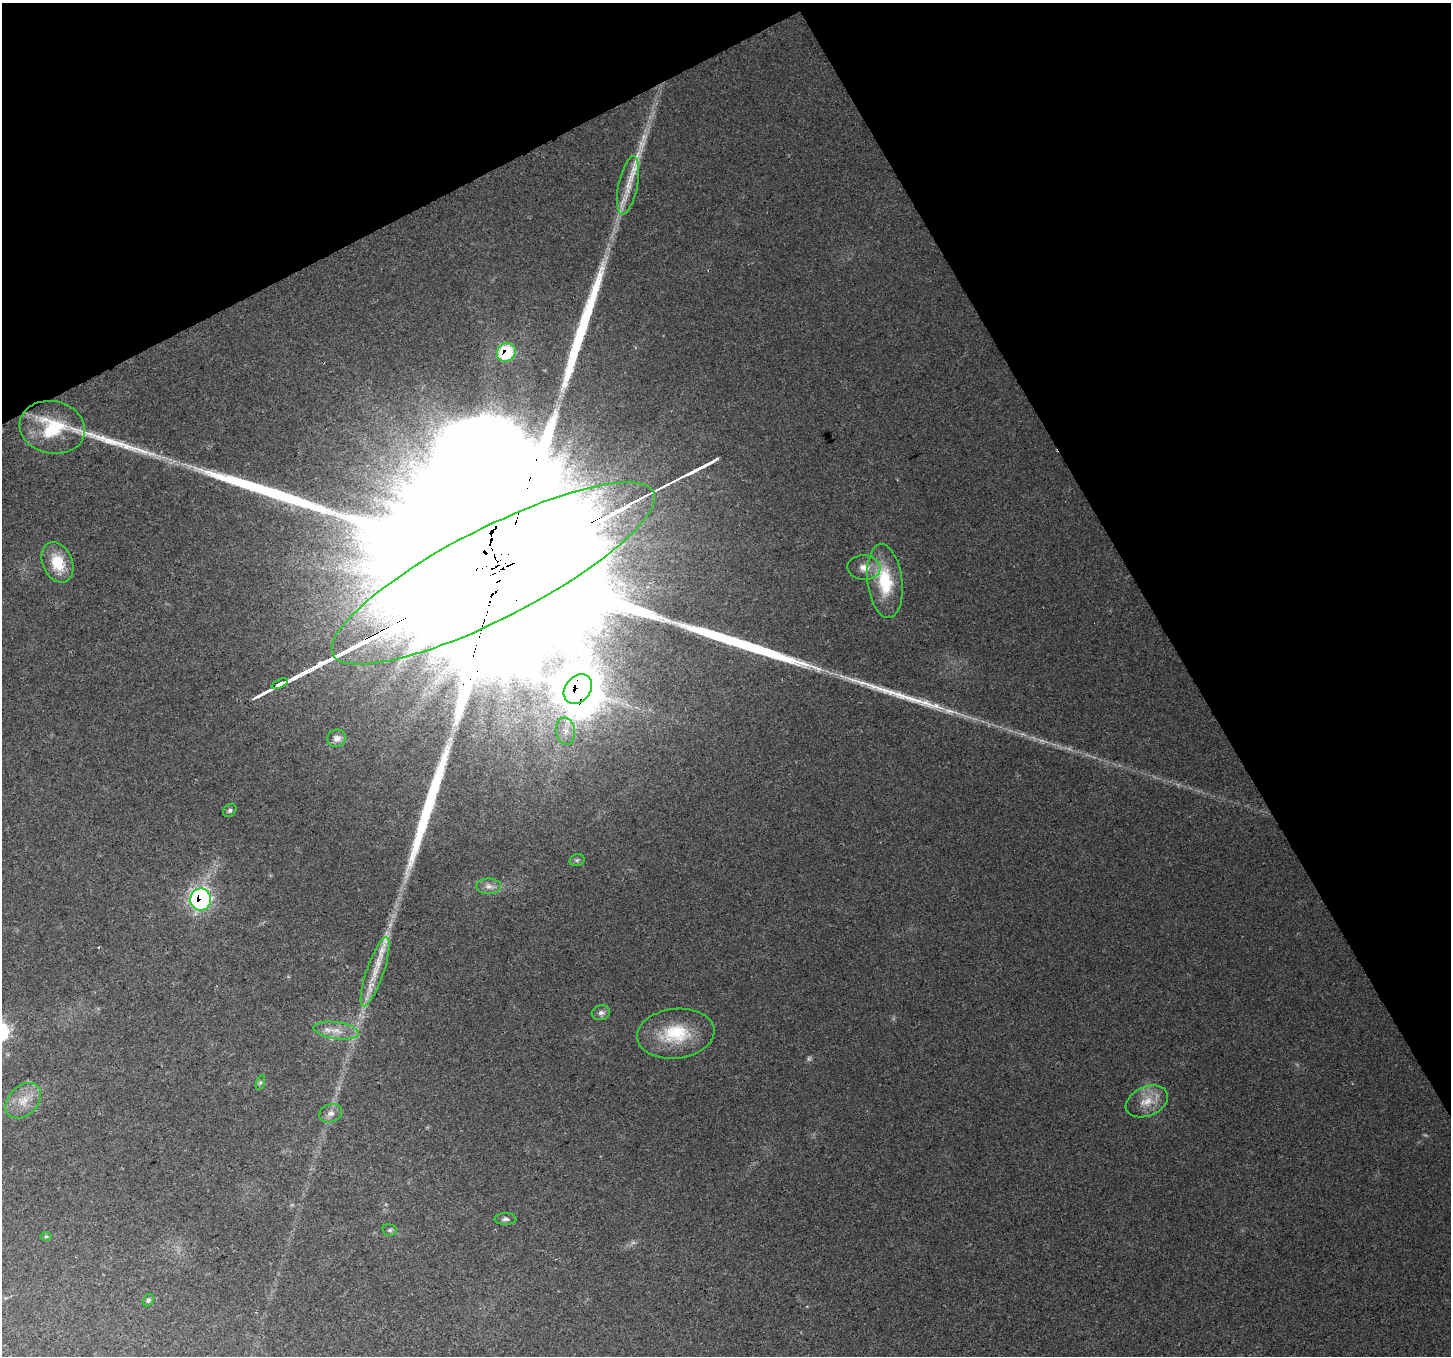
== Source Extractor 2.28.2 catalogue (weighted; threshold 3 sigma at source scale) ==
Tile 3 of 4 x 4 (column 3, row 1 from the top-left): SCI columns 2900-4348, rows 4227-5580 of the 5796 x 5684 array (HDU 1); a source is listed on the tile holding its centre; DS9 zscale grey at full resolution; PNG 1453 x 1358 px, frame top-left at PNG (2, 3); each listed source drawn as its Kron ellipse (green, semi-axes under 4 px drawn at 4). Shown black and unused: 27% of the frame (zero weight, under 2 of 3 exposures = <1% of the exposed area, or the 3 px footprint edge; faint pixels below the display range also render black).
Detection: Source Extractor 2.28.2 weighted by HDU 2 'WHT'; one run over the whole footprint, this tile lists its part. Background 0.0248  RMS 0.0039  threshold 0.0177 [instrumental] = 3 sigma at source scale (4.5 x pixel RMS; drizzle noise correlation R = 1.50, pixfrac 1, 0.0396/0.0396 arcsec/px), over >= 5 px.
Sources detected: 41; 2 too faint to see at this stretch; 2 inside a brighter object's white glare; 5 long thin detections or spike segments (spike, bleed or trail) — neither listed nor drawn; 5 inside a brighter listed object's ellipse — not listed separately; the other 27 listed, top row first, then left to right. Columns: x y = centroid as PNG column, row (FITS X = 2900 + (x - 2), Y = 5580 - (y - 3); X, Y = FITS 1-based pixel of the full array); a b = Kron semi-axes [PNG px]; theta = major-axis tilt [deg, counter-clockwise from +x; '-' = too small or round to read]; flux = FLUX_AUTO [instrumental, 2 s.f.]
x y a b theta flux
628 185 30 9 79 7.7
506 352 10 9 - 26
52 427 33 26 -12 22
58 562 21 14 -66 12
864 568 16 12 -3 4.7
493 573 180 45 27 200000
885 581 37 17 -83 21
280 684 9 3 25 1800
578 689 16 12 50 720
565 731 14 9 -81 4.4
337 738 9 9 - 2.5
230 810 7 6 - 1.1
577 860 8 5 13 0.92
489 886 12 8 -1 2.5
201 899 11 10 - 110
375 972 36 8 71 9.5
601 1013 9 7 15 1.5
336 1031 23 8 -8 5.2
676 1034 39 25 6 21
260 1083 8 4 71 0.79
23 1101 20 14 45 7.4
1147 1101 22 14 23 7.4
331 1113 11 9 21 2.4
505 1219 11 5 1 1.2
390 1230 7 5 -14 0.88
46 1236 6 4 2 0.6
148 1300 7 5 62 0.88
Overlapping masked pixels (flux is a lower limit): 4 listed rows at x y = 506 352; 493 573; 578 689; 201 899